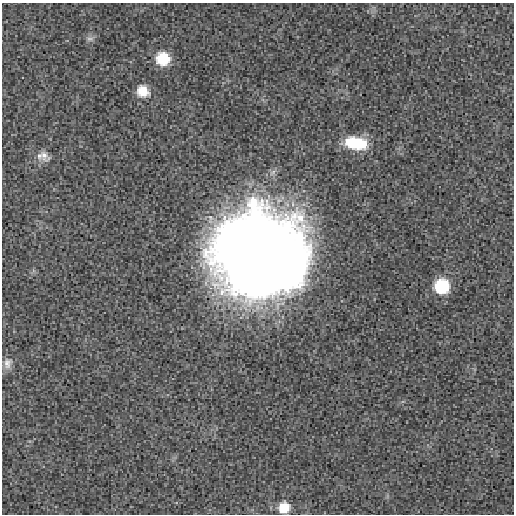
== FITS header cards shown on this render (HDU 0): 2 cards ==
NAXIS1  =                  512 / length of data axis 1
NAXIS2  =                  512 / length of data axis 2

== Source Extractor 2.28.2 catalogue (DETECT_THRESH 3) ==
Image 512 x 512 px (HDU 0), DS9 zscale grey, 1 PNG px = 1 image px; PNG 516 x 516 px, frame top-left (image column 1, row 512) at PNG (2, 3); no overlay
Background 2.35e-04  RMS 0.0076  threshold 0.0229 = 3 sigma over >= 5 px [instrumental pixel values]
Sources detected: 9; all 9 listed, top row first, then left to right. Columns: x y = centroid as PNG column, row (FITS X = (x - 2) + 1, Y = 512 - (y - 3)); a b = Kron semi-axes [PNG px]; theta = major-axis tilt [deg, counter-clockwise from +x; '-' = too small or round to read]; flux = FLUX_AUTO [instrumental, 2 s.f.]
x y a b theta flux
90 39 10 6 -1 1.7
163 59 11 11 - 22
143 91 11 11 - 10
356 143 24 13 -9 20
44 155 21 11 -51 4.9
259 255 76 70 -19 930
442 286 12 11 - 38
7 363 15 11 76 4
284 508 11 10 - 9.5